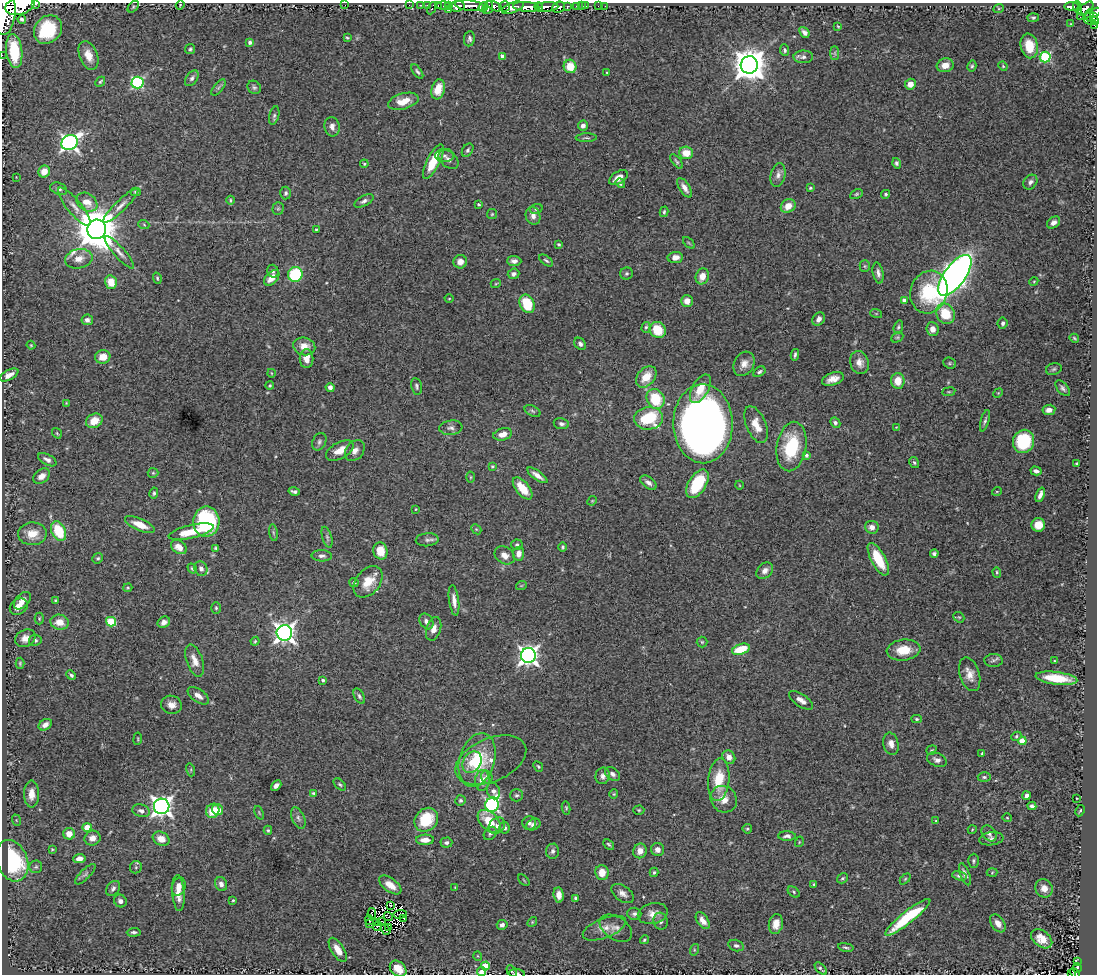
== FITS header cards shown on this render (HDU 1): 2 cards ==
NAXIS1  =                 1095
NAXIS2  =                  972

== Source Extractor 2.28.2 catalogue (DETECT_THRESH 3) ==
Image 1095 x 972 px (HDU 1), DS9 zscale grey, 1 PNG px = 1 image px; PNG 1099 x 976 px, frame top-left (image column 1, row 972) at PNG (2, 3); each listed source drawn as its Kron ellipse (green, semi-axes under 4 px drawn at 4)
Background 1.82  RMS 0.04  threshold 0.12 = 3 sigma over >= 5 px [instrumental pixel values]
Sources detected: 420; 1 with non-positive FLUX_AUTO (blend fragments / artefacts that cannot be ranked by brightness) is neither listed nor drawn; the other 419 listed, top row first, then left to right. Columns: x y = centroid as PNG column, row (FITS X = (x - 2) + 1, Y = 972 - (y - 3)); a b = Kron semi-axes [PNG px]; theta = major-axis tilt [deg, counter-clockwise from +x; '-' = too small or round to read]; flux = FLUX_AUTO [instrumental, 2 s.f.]
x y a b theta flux
36 4 3 2 - 180
180 5 5 3 - 2.6
345 5 2 2 - 80
409 5 2 2 - 16
420 5 3 2 - 40
427 5 2 2 - 24
438 5 3 3 - 51
20 6 15 9 16 6900
443 6 6 3 0 130
449 6 4 3 - 63
457 6 8 5 4 2300
470 6 15 5 -8 3500
494 6 8 4 -27 1500
505 6 5 5 - 390
577 6 3 3 - 82
581 6 2 2 - 19
586 6 2 2 - 19
598 6 2 2 - 10
605 6 2 2 - 8.1
1072 6 7 3 -1 340
133 7 7 4 47 3.6
483 7 5 3 - 520
526 7 13 5 -4 4700
538 7 4 3 - 870
547 7 11 4 2 2500
558 7 6 5 - 760
567 7 4 3 - 440
1078 7 6 3 -71 360
432 8 6 3 64 180
488 8 6 5 - 970
513 8 11 5 21 1900
999 8 5 3 - 3.2
1086 8 9 5 41 880
449 9 3 3 - 33
5 13 22 10 84 13000
1095 13 6 4 39 490
1089 16 6 3 82 110
1080 17 2 2 - 17
1093 17 3 3 - 180
1033 18 5 4 - 5
22 19 4 3 - 6.7
1092 21 7 4 -1 350
1071 24 4 3 - 2.4
1094 25 4 3 - 32
838 26 3 2 - 2.5
48 30 15 13 50 150
804 32 6 4 -52 10
347 38 4 3 - 2.9
469 39 7 5 81 7.3
250 42 4 4 - 8
1029 46 12 8 -79 56
190 49 5 5 - 4.4
785 50 6 4 -84 5.5
14 51 17 8 -83 120
835 53 7 4 -90 5.4
2 55 2 2 - 11
88 55 15 9 -69 31
502 56 4 3 - 12
803 57 10 6 1 9.1
1045 57 5 5 - 240
749 65 8 8 - 5000
945 65 8 7 - 27
570 66 7 6 - 57
972 66 5 4 - 4.7
1003 66 5 4 - 3
417 72 8 4 -55 5.8
607 73 4 4 - 3
192 78 9 5 53 8.7
100 82 5 3 - 3.5
138 83 6 6 - 320
910 84 5 5 - 23
218 87 10 4 51 6.1
254 87 7 6 - 6.1
438 89 10 6 73 45
403 101 16 8 15 39
274 116 9 5 76 6.3
583 126 5 5 - 12
332 127 10 7 -79 14
586 138 10 3 2 4.3
70 143 8 7 - 1000
468 150 7 5 58 6.1
686 153 7 6 - 39
444 156 9 6 -3 10
449 160 11 7 -39 13
433 161 19 6 63 72
676 161 8 4 -51 4.8
897 163 5 4 - 5.9
364 164 4 3 - 3.4
44 171 6 5 - 31
778 175 12 7 77 14
16 177 2 2 - 1.5
618 178 10 6 33 20
1030 182 8 6 51 8.9
620 183 5 3 - 4.6
685 188 11 5 -56 16
810 188 4 3 - 3.2
59 189 9 6 -22 8.7
136 192 5 4 - 4.1
286 193 6 5 - 5.6
856 194 7 4 27 4
886 194 4 4 - 3.7
231 200 4 3 - 3.6
364 201 10 5 28 9.4
87 202 11 8 -34 34
479 204 4 3 - 3.4
121 206 24 5 44 19
788 206 8 6 36 31
74 207 24 7 -51 24
278 209 6 5 - 4.4
536 209 6 5 - 5
664 212 5 4 - 4.2
492 214 5 5 - 3.4
533 216 9 7 -72 17
1054 223 7 5 36 11
144 225 5 3 - 2.8
97 229 9 9 - 12000
316 229 3 3 - 3.3
689 243 7 3 -45 3.2
559 244 4 3 - 3.6
119 252 21 5 -49 17
675 257 7 5 8 19
79 259 14 9 12 26
514 261 7 5 -3 10
546 261 8 4 -36 5.1
460 262 7 6 - 17
865 266 5 5 - 3.9
273 271 6 5 - 5.9
878 273 10 5 -79 13
295 274 7 7 - 160
513 274 6 5 - 8.3
626 274 6 6 - 5.3
955 275 24 10 54 2200
702 276 8 6 72 27
157 278 6 4 -72 3.6
272 278 9 5 46 31
1034 281 4 3 - 2.5
111 282 7 6 - 45
496 283 5 3 - 2.4
929 292 22 18 71 150
449 299 4 3 - 2.3
904 300 4 3 - 13
687 301 6 6 - 21
527 304 10 7 -67 98
876 313 6 4 -19 3.1
945 314 11 9 -60 73
819 319 7 5 54 12
87 320 6 5 - 11
1003 323 6 5 - 6.6
646 327 5 4 - 4.7
898 327 6 4 73 4.8
932 329 7 6 - 19
658 330 8 7 - 67
897 337 6 4 29 4.2
1074 338 5 3 - 3.6
580 344 7 5 -49 7.5
31 345 4 4 - 2.9
304 346 11 9 -14 30
795 355 5 3 - 5.6
103 357 7 6 - 36
307 359 9 7 -90 22
859 363 12 9 -69 21
950 363 7 5 -21 4.5
744 364 13 10 62 22
1054 369 8 5 17 6
759 372 7 4 32 5.7
271 373 4 2 - 2.1
9 375 10 5 29 16
646 377 12 8 48 41
833 379 11 6 19 21
898 381 8 6 87 41
270 386 4 4 - 3.4
417 386 8 5 -79 6.3
330 387 4 4 - 11
1063 388 9 5 -49 7.8
700 389 16 8 60 42
949 392 6 3 8 3
998 393 5 4 - 2.7
656 399 10 8 -61 100
66 403 4 4 - 2.3
1049 410 6 5 - 16
532 411 8 5 -28 5.6
649 418 14 11 5 140
94 421 8 7 - 38
985 421 11 3 74 6.2
835 423 5 4 - 7
561 424 8 5 -7 7.2
703 424 39 30 -89 2500
756 425 19 9 -67 39
896 427 3 3 - 1.8
451 428 11 7 6 12
57 433 5 3 - 3.1
503 434 9 6 14 21
1023 441 12 10 69 160
319 442 9 6 65 7.8
792 447 25 15 81 150
340 450 15 8 29 34
355 450 11 8 51 17
806 455 4 4 - 6
47 460 10 5 -29 11
914 462 6 4 -58 5
1077 463 3 3 - 3.4
492 466 4 3 - 3.2
1036 471 6 4 -17 9
153 473 5 5 - 3.5
537 475 12 4 -35 18
42 476 9 6 37 18
471 477 5 3 - 2.8
648 483 9 5 -36 12
697 484 16 8 58 140
739 485 4 3 - 2
523 488 13 6 -51 51
294 491 6 3 -15 6.6
997 491 5 3 - 2.4
154 493 5 4 - 4.6
1040 495 7 4 69 14
592 501 5 4 - 2.7
416 509 3 2 - 1.8
206 522 15 13 88 270
140 525 16 6 -23 37
1038 525 7 6 - 40
872 527 7 6 - 16
476 529 6 4 -43 3.8
59 531 10 7 -65 100
191 532 23 6 13 60
273 533 8 4 -81 4.4
32 534 14 11 2 44
327 537 11 4 -74 6.5
427 540 11 6 4 10
517 545 6 5 - 5.5
179 547 8 6 -35 26
563 547 5 4 - 4.9
216 548 4 3 - 3.7
380 551 8 7 - 47
519 554 7 5 84 19
934 554 4 4 - 6.1
505 555 11 8 -32 19
322 556 10 5 -2 8.6
98 558 5 5 - 4.6
878 559 18 7 -62 84
192 568 5 4 - 4.3
201 569 7 6 - 11
765 571 9 7 43 14
997 572 5 4 - 3.4
368 582 18 12 51 57
354 583 4 4 - 7.6
521 586 5 3 - 2.5
128 588 5 3 - 3
55 600 4 3 - 2.8
454 600 15 5 -82 19
22 601 10 6 48 23
19 607 9 7 34 21
216 608 6 5 - 4.4
959 617 6 5 - 3.6
39 619 6 4 -90 3.4
426 621 8 6 -54 11
60 622 9 7 -10 32
111 622 5 4 - 110
164 622 6 5 - 12
434 629 12 7 73 20
284 633 8 7 - 1500
25 638 10 8 25 20
35 640 6 5 - 6.7
255 641 4 3 - 2.9
702 642 5 5 - 3.8
741 649 9 5 18 80
903 650 17 10 7 56
528 655 7 7 - 1400
993 660 9 6 1 7.4
195 661 17 8 -72 26
1055 661 4 3 - 2.6
20 663 5 4 - 3.5
970 674 17 10 -73 28
71 675 5 3 - 5.4
1056 678 21 6 -7 74
323 680 4 3 - 4.1
198 696 12 6 -36 16
359 696 8 5 -61 6.6
801 700 14 6 -34 18
171 705 10 9 - 20
917 719 5 4 - 4.6
45 725 7 5 32 15
1016 736 5 4 - 3.5
138 739 6 3 83 2.7
1022 741 4 4 - 51
891 744 11 7 -77 18
931 750 5 3 - 2.9
982 753 4 2 - 2.9
729 757 7 6 - 20
477 760 27 17 73 130
491 760 37 21 23 64
937 760 10 6 -22 11
472 762 11 9 56 39
538 767 5 4 - 3.3
191 770 6 4 -73 3.5
612 774 8 6 -37 9.4
603 776 8 7 - 12
487 777 6 5 - 8.9
984 777 6 4 -1 6.1
482 780 10 7 84 32
719 780 21 10 85 84
340 784 7 4 -44 4.9
276 785 6 4 42 10
493 791 8 6 -68 11
313 793 4 3 - 3.4
31 794 13 7 -89 27
614 794 5 4 - 3
517 795 6 6 - 5.6
1026 796 4 4 - 13
1077 798 3 2 - 1.7
724 799 14 12 -47 32
460 800 5 5 - 5.3
492 805 7 6 - 580
162 806 8 8 - 1600
1032 806 4 3 - 6.1
566 808 6 4 -80 4
218 810 6 5 - 41
639 810 5 4 - 3.2
141 811 9 6 -16 12
213 811 7 6 - 54
1080 811 6 3 62 3.2
259 813 7 3 -68 3.1
298 818 11 6 -65 9.5
1007 818 4 4 - 2.7
16 820 6 3 -72 2.7
426 820 13 10 48 100
936 820 3 3 - 2.5
489 821 14 8 -45 66
529 823 7 7 - 9
533 824 7 5 26 10
497 826 9 7 46 11
87 827 4 4 - 58
505 828 5 5 - 8
747 829 4 4 - 4
268 830 4 4 - 3.8
972 830 4 3 - 2.2
490 833 7 5 47 6.5
989 833 9 6 -50 8.9
69 834 6 6 - 31
787 836 9 4 -2 8.2
92 838 8 7 - 19
161 839 9 6 -27 28
991 839 12 6 7 11
425 840 9 5 2 22
799 842 5 3 - 2.6
446 843 6 5 - 6.9
609 844 6 4 -44 4.3
52 849 4 3 - 2.8
658 849 7 6 - 13
553 851 7 6 - 9.4
640 851 7 6 - 20
79 858 6 5 - 21
12 861 21 15 -68 250
973 861 7 5 89 5.6
36 867 6 6 - 5.4
136 867 6 6 - 4.4
654 872 5 3 - 3.8
602 873 7 6 - 36
992 873 5 3 - 2.8
85 874 13 5 45 7.4
965 874 11 4 -69 12
959 876 7 4 -15 7.5
843 878 6 4 32 4.6
905 879 6 4 45 3.4
524 880 7 2 -45 2.2
221 884 7 6 - 12
814 884 3 3 - 3.4
390 885 13 6 -37 29
179 887 9 6 72 19
455 887 3 3 - 2.1
113 888 8 6 52 8.5
1044 888 9 8 - 20
794 892 7 4 -39 4.4
178 893 18 6 -86 29
623 893 13 7 -36 15
559 895 7 5 -85 23
575 898 4 3 - 5.8
233 900 3 3 - 2.6
120 901 6 6 - 10
390 905 2 2 - 2
372 914 6 2 85 4
400 914 7 2 7 1.1
634 914 7 6 - 8
653 914 15 10 13 24
388 916 4 2 - 1.9
908 917 28 6 38 170
404 918 3 2 - 7.7
369 920 5 4 - 3.3
381 921 3 2 - 0.39
661 921 8 7 - 8.7
703 921 9 5 -57 16
376 922 2 2 - 0.7
532 922 5 4 - 3.4
998 923 10 6 -55 22
369 924 3 2 - 1.7
776 924 10 7 78 25
502 925 5 5 - 8.4
377 926 4 2 - 4.4
389 928 4 2 - 1.4
604 928 23 9 21 32
616 928 18 11 -33 23
385 929 6 2 -53 1
134 932 7 4 4 6.5
1042 939 12 8 -38 37
644 940 5 4 - 4
736 946 8 5 -15 8.8
846 947 8 3 -11 4.9
338 950 13 6 -57 33
694 950 6 4 73 3.2
478 956 5 3 - 2.3
1077 962 4 3 - 21
485 966 4 4 - 73
1077 968 5 3 - 75
398 969 9 7 -43 36
821 969 7 3 -47 4.6
511 971 6 4 -59 4.6
482 972 4 4 - 17
1075 973 6 3 -43 28
517 974 8 3 -5 5.9
1071 974 2 2 - 6.1
At the frame edge (FLAGS 8, measured only in part): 10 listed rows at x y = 36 4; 20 6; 5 13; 1095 13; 1094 25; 2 55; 398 969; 1075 973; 517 974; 1071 974
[1 non-positive-flux detection neither listed nor drawn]